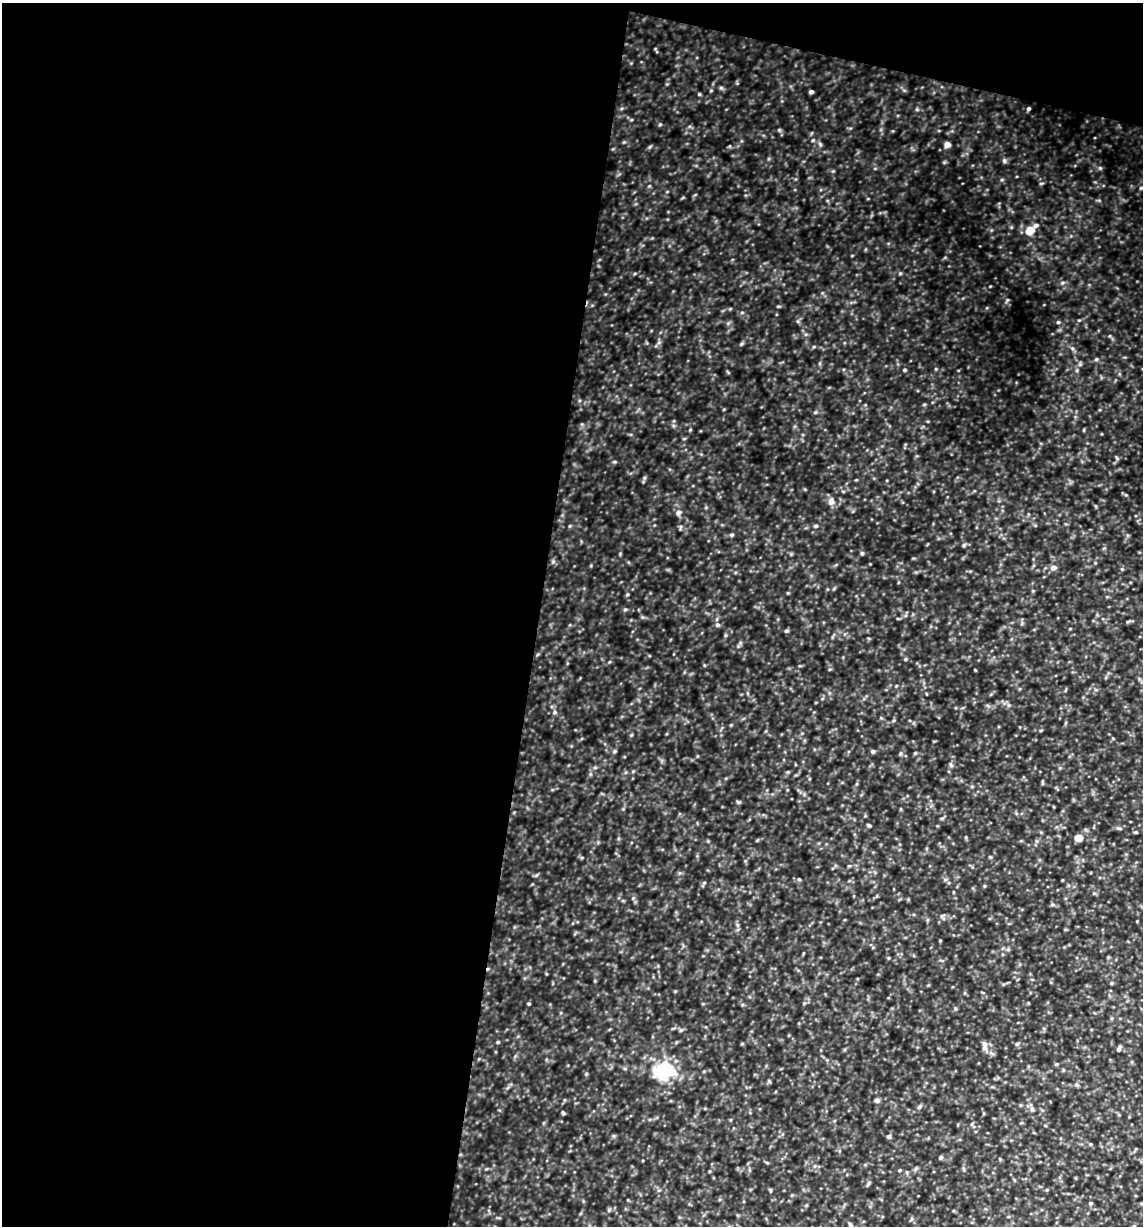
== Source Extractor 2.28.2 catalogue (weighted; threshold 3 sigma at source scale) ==
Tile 1 of 4 x 4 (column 1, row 1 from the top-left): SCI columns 118-1258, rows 3675-4898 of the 4916 x 4899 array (HDU 1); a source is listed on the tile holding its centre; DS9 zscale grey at full resolution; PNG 1145 x 1228 px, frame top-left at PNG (2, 3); no overlay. Shown black and unused: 49% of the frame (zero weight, under 3 of 4 exposures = <1% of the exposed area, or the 3 px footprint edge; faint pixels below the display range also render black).
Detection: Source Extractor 2.28.2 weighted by HDU 2 'WHT'; one run over the whole footprint, this tile lists its part. Background 0.424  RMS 0.053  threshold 0.239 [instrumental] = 3 sigma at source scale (4.5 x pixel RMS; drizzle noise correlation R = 1.50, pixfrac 1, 0.05/0.05 arcsec/px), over >= 5 px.
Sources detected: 79; all 79 listed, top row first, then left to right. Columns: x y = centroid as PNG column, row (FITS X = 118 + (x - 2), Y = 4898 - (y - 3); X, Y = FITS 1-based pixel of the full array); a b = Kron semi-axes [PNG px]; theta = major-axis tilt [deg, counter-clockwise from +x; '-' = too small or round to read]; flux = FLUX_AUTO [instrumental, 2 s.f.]
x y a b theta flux
811 92 4 4 - 14
699 94 4 4 - 5.3
1028 109 4 4 - 8.3
660 124 4 4 - 6.2
813 140 5 4 - 6
947 144 6 5 - 31
1004 161 7 5 -70 9.4
1100 168 5 4 - 6.6
1141 188 4 4 - 5.9
1036 225 6 5 - 14
1030 230 6 5 - 120
900 273 5 4 - 6
1062 283 5 4 - 7.5
1007 300 5 4 - 6.2
778 306 5 4 - 4.9
1058 322 4 4 - 7.4
659 342 6 4 19 8.5
741 344 6 4 71 6.8
1096 359 5 4 - 8
905 370 4 3 - 6.5
1077 370 6 3 72 7.2
924 404 5 3 - 5.2
815 412 6 4 22 7.5
1084 430 5 3 - 4.4
831 501 7 6 - 31
678 512 7 6 - 21
570 526 5 3 - 5.4
816 526 5 4 - 9.4
680 527 7 3 77 6.2
731 535 6 4 1 7.7
964 545 5 5 - 7.6
862 553 5 5 - 7.6
553 562 6 5 - 9.5
1053 568 6 5 - 26
1122 569 4 4 - 5.4
627 594 5 4 - 6.1
625 609 5 4 - 6.9
718 625 6 6 - 13
786 631 5 4 - 8.7
725 635 5 4 - 6.5
906 659 5 4 - 6.2
1009 705 6 5 - 9.5
555 712 5 5 - 8.4
731 725 4 3 - 4.6
873 751 5 4 - 10
614 752 6 3 19 6.3
915 753 4 4 - 6.1
900 754 5 4 - 6.4
972 786 5 3 - 4.9
869 826 5 4 - 7.3
1119 828 10 3 -11 7.7
966 837 5 3 - 5.2
1078 837 5 5 - 84
799 879 5 4 - 6.2
984 886 5 3 - 5.3
1053 905 6 4 0 8.1
940 940 4 2 - 4
803 953 4 3 - 4
1111 983 5 4 - 5.8
529 1004 4 4 - 5.2
681 1030 6 4 18 6.7
742 1044 5 3 - 4.5
985 1045 13 6 -83 26
1119 1049 7 3 64 14
1057 1064 5 4 - 5.8
663 1072 8 6 1 1600
586 1074 4 4 - 6.1
1076 1085 6 6 - 10
877 1100 5 5 - 15
919 1107 7 5 37 11
1032 1109 8 6 89 13
563 1113 5 4 - 6.5
889 1136 7 4 18 7.9
1090 1144 4 4 - 5
941 1157 5 4 - 11
963 1169 6 4 -87 6.8
900 1170 4 4 - 5.2
869 1183 8 4 57 9.3
1091 1203 5 5 - 5.8
Unlisted compact peaks at least as high as the median listed source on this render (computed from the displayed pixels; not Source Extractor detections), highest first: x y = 779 130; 644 478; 721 88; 498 1042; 1117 458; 1002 180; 742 312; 624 142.